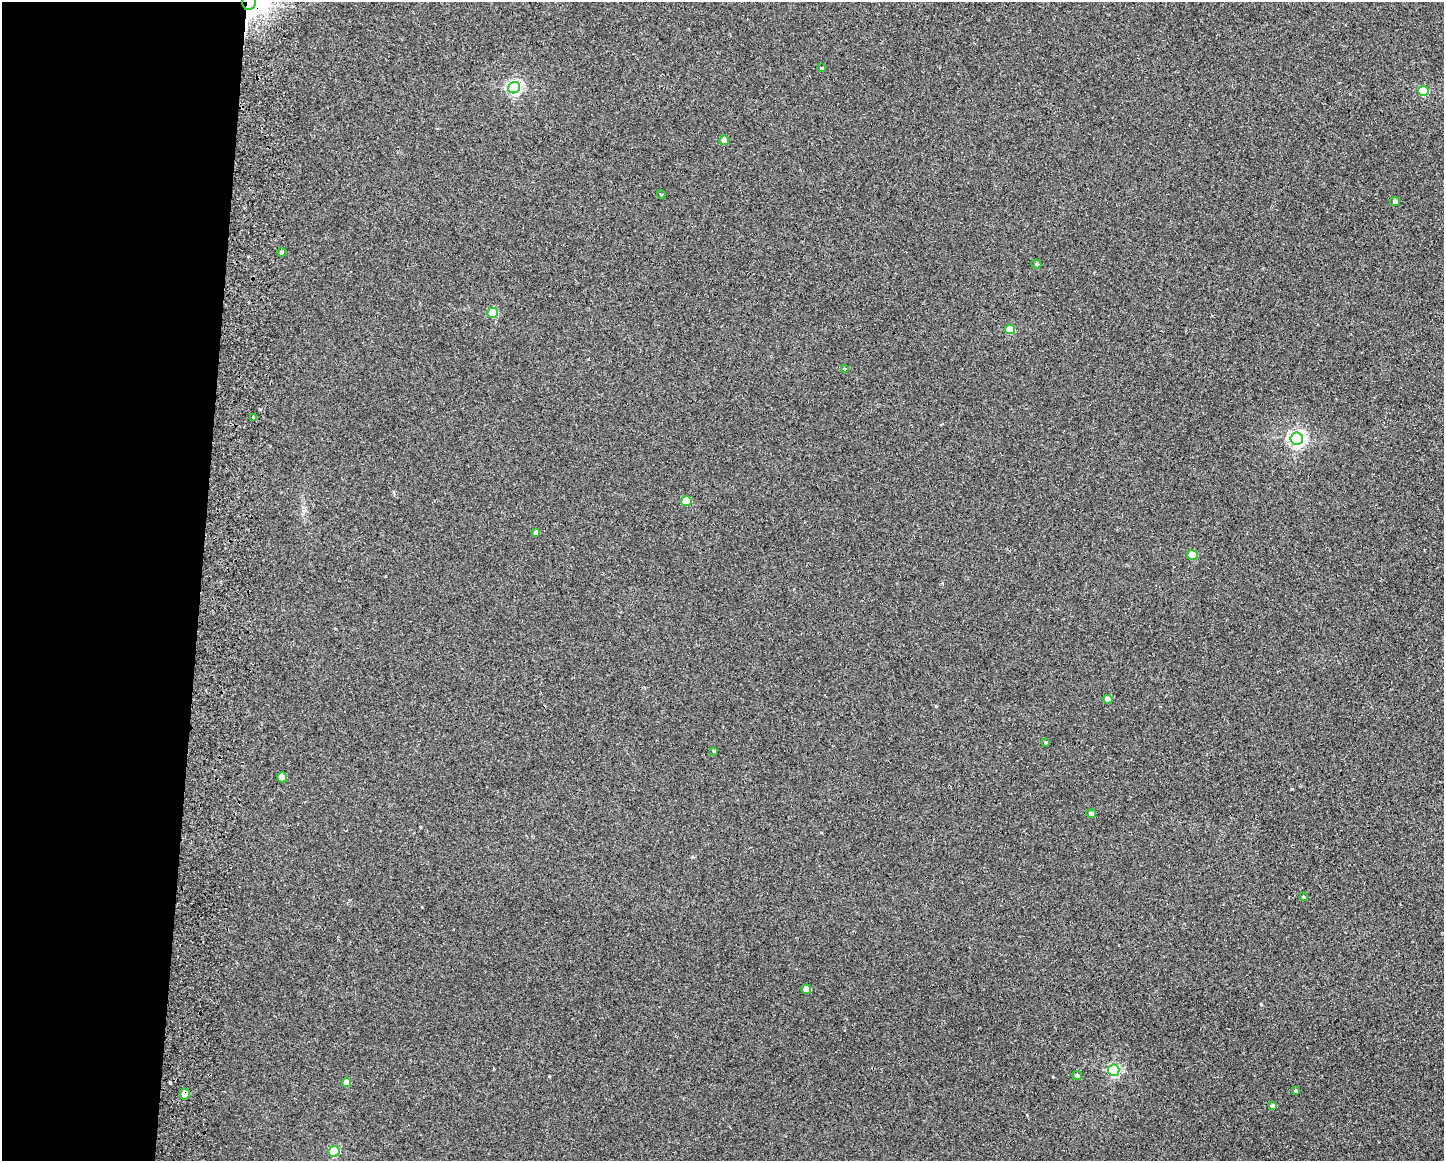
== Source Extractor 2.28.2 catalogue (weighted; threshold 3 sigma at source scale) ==
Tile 4 of 3 x 4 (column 1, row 2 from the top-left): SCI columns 167-1608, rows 2330-3488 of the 4771 x 4656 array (HDU 1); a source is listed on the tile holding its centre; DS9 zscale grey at full resolution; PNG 1446 x 1163 px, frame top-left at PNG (2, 2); each listed source drawn as its Kron ellipse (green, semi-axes under 4 px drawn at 4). Shown black and unused: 14% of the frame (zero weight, under 2 of 3 exposures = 3% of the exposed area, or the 3 px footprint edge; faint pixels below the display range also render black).
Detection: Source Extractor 2.28.2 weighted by HDU 2 'WHT'; one run over the whole footprint, this tile lists its part. Background 0.0271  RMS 0.0067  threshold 0.03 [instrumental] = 3 sigma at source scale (4.5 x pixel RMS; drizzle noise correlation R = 1.50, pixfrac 1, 0.05/0.05 arcsec/px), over >= 5 px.
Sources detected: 32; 1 cosmic-ray / hot-pixel residue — neither listed nor drawn; the other 31 listed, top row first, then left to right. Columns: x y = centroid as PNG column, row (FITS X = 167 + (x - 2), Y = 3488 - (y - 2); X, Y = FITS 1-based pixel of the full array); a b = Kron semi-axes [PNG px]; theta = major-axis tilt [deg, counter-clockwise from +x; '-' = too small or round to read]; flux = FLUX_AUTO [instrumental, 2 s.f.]
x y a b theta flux
249 2 8 6 80 830
822 68 4 3 - 0.71
514 88 6 5 - 130
1423 91 5 5 - 39
724 140 5 4 - 5.5
661 194 4 3 - 0.51
1395 202 5 4 - 2.3
281 252 4 4 - 1.7
1036 264 5 4 - 1.1
493 313 5 5 - 21
1010 329 5 4 - 19
845 369 3 3 - 1.6
253 418 3 3 - 4.3
1297 439 6 6 - 210
686 501 5 5 - 16
536 532 4 4 - 2.3
1192 555 5 5 - 15
1108 699 4 4 - 7.3
1046 742 4 4 - 0.99
714 751 3 3 - 1.1
282 777 5 5 - 8.2
1091 814 5 4 - 3.2
1303 897 3 2 - 0.66
806 989 5 4 - 11
1114 1070 6 5 - 110
1077 1076 5 4 - 1.5
346 1082 4 4 - 7.2
1296 1091 4 3 - 1.1
185 1094 5 5 - 5.2
1273 1106 4 4 - 2.4
334 1152 5 5 - 50
Overlapping masked pixels (flux is a lower limit): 2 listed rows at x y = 249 2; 185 1094
Isophote crosses this tile's border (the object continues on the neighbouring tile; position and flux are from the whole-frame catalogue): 1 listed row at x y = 249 2